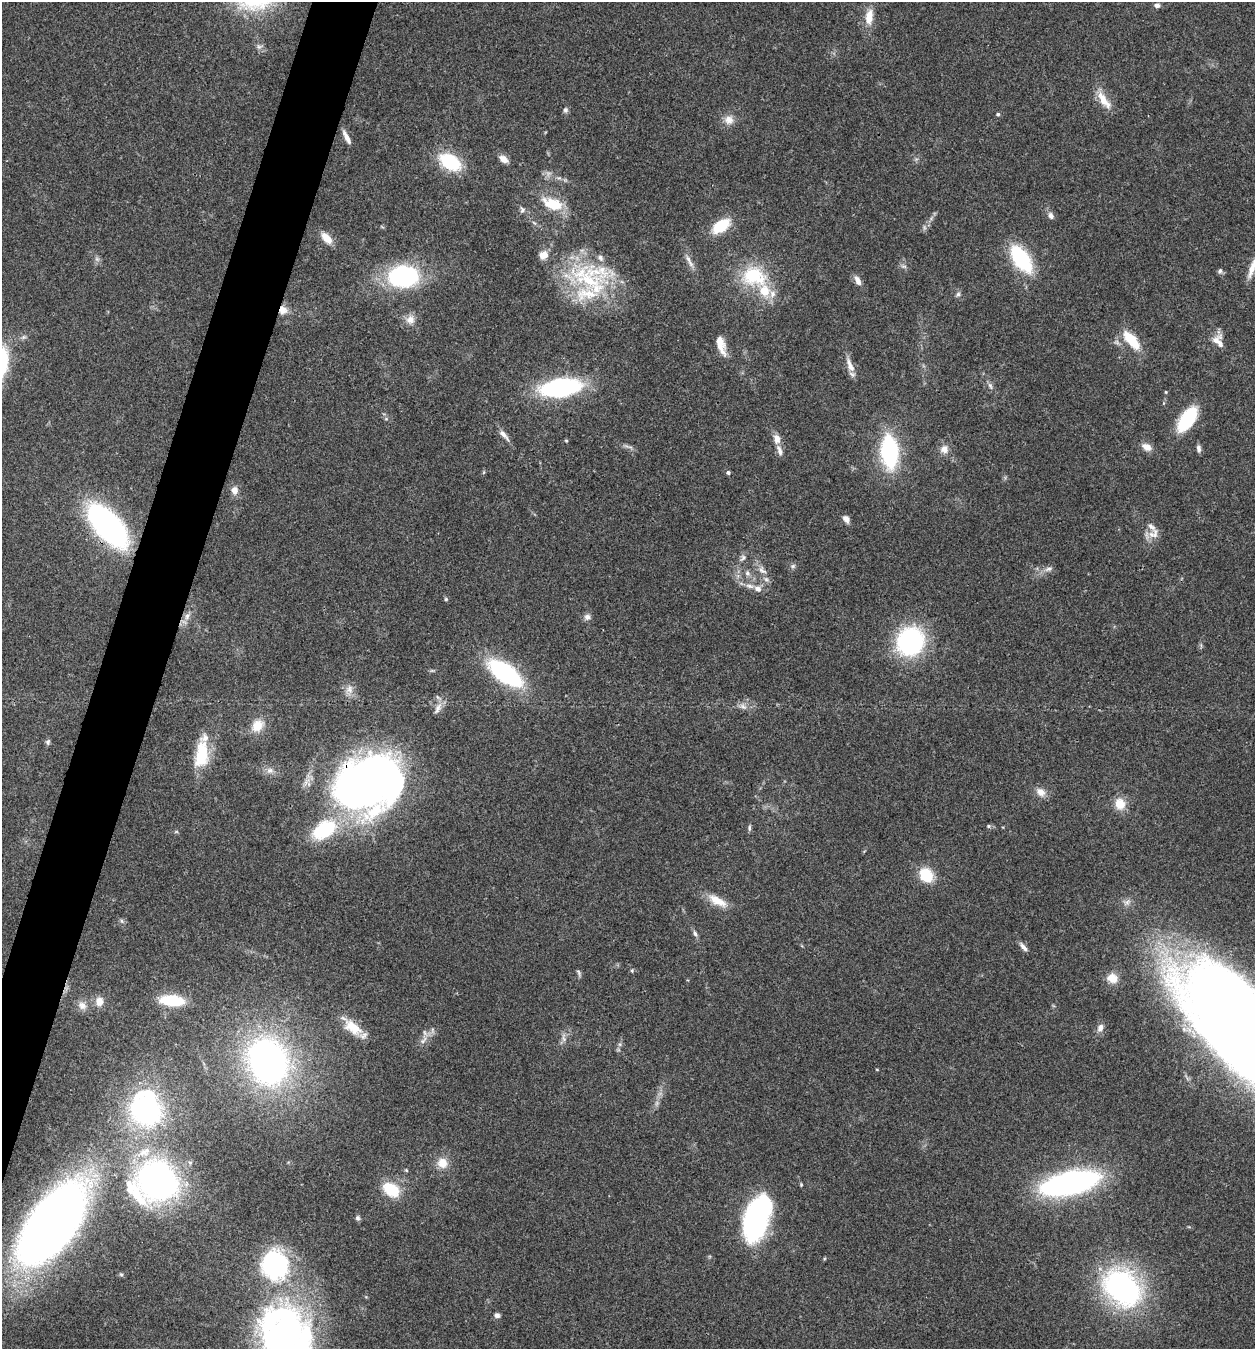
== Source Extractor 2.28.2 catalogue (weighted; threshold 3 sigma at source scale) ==
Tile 7 of 4 x 4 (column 3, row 2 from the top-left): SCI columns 2769-4021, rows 2696-4042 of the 5407 x 5394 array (HDU 1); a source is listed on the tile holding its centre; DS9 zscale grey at full resolution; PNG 1257 x 1351 px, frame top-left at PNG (2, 2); no overlay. Shown black and unused: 4% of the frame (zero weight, under 3 of 4 exposures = <1% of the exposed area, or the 3 px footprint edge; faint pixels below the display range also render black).
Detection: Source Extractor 2.28.2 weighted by HDU 2 'WHT'; one run over the whole footprint, this tile lists its part. Background 0.113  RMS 0.0062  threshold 0.0278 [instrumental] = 3 sigma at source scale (4.5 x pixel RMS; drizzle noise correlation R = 1.50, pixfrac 1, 0.05/0.05 arcsec/px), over >= 5 px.
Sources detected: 123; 2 too faint to see at this stretch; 8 inside a brighter object's white glare — not listed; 10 inside a brighter listed object's ellipse — not listed separately; the other 103 listed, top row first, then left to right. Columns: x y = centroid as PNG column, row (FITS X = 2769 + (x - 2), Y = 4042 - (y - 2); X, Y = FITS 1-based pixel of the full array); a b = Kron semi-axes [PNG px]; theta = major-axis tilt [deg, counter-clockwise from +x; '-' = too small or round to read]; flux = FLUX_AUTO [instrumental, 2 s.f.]
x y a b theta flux
1157 5 7 6 - 2.1
869 17 20 10 84 9
1104 100 28 9 -56 9.3
565 110 8 6 90 1.6
998 114 4 4 - 1.1
729 120 13 12 - 5.6
347 137 16 5 -62 4.2
503 159 11 7 -38 4.9
450 162 21 13 -30 37
553 204 20 10 -19 21
522 210 9 7 90 1.8
1051 216 8 6 -66 2.6
721 226 21 11 35 21
326 238 15 8 -48 7.8
543 255 11 9 17 5.8
1021 259 24 12 -56 57
689 261 22 5 -63 4.1
904 266 9 4 -8 1.3
1252 267 28 6 70 6.5
1220 271 7 5 62 1.4
403 276 26 19 0 89
754 276 35 25 -15 37
589 280 67 36 23 66
858 280 14 6 -63 3.5
958 294 6 6 - 1.4
283 310 11 10 - 5.4
410 319 12 11 - 5.4
1132 340 20 8 -50 20
1216 340 14 11 69 5.3
721 345 25 9 -73 9.2
850 365 21 8 -67 5.8
990 386 10 5 -65 1.8
561 387 35 16 8 97
1166 392 5 3 - 0.52
1187 419 24 11 56 43
504 435 17 6 -48 3.7
777 439 13 8 -81 4.9
566 441 5 3 - 0.64
1147 447 12 8 -27 5
944 449 12 11 - 4.6
1199 449 10 6 -78 2.1
889 451 26 13 -86 81
728 472 5 5 - 1.1
234 490 8 7 - 5
846 519 10 7 -59 3
108 526 36 17 -48 210
1154 534 17 13 43 5.9
743 558 11 6 56 2.2
793 566 7 4 45 1.3
1048 569 12 5 17 2.5
762 570 14 9 -40 4.6
747 573 8 7 - 2.3
758 589 9 7 -30 3.7
446 599 5 5 - 0.88
187 616 10 6 68 3
587 617 9 8 - 2.4
910 641 23 21 65 99
505 673 35 16 -34 80
349 689 13 10 76 4.9
743 707 11 5 -35 2.4
438 709 17 7 65 4.2
257 726 17 14 49 10
48 742 7 6 - 1.4
201 755 29 14 82 28
270 770 10 8 9 3.2
371 783 61 40 1 450
1041 792 14 10 -40 5
1120 804 15 12 -72 9.3
989 826 5 5 - 1
749 828 9 4 90 1.2
324 830 27 16 33 42
926 875 17 14 -57 16
717 901 28 10 -29 10
122 921 6 4 -88 1.1
695 934 9 5 -62 1.9
1023 947 14 5 -50 2.9
632 970 5 4 - 0.84
579 972 10 4 -66 1.3
1112 978 12 10 -17 8
172 1000 20 9 -4 30
99 1001 13 10 90 5.2
82 1005 12 11 - 4.6
1237 1024 117 48 -48 1500
353 1027 26 14 -38 14
1100 1028 11 8 62 3.1
564 1038 14 5 -84 2.6
423 1040 13 5 50 3.3
268 1061 37 30 -70 250
877 1069 4 3 - 0.48
146 1109 22 19 -67 150
144 1152 21 11 27 11
442 1163 14 13 - 7.9
406 1170 5 4 - 0.66
158 1181 31 28 -36 230
1070 1183 38 14 13 250
391 1190 19 13 -33 20
358 1218 7 6 - 1.4
756 1220 31 18 77 130
52 1225 91 42 53 470
275 1264 20 18 -65 120
1122 1288 35 25 -44 160
497 1315 7 6 - 2
287 1332 39 32 -14 160
Overlapping masked pixels (flux is a lower limit): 3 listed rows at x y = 283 310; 108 526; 371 783
Isophote crosses this tile's border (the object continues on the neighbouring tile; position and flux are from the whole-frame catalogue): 3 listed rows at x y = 1252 267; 1237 1024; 287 1332